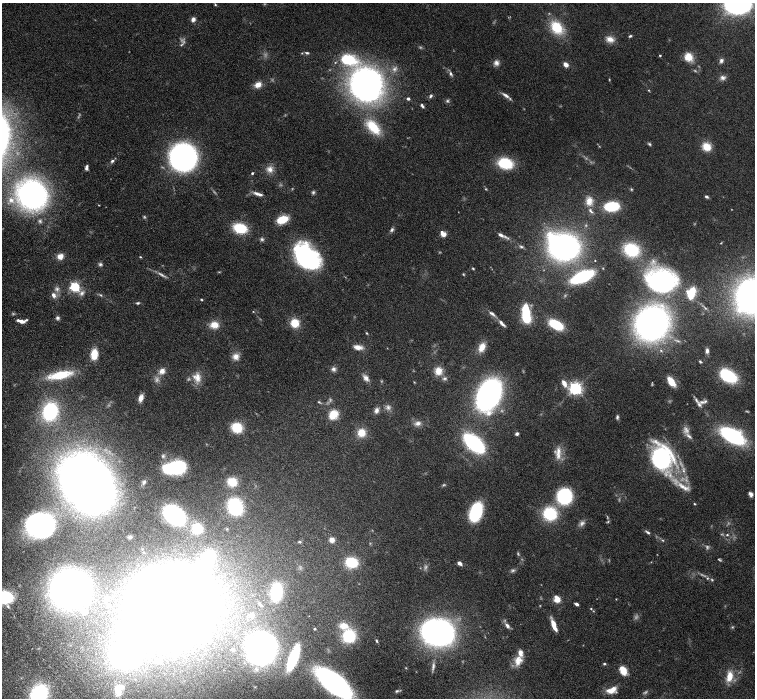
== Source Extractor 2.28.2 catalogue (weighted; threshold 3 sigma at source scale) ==
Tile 7 of 4 x 4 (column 3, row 2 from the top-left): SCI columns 3059-4564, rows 2987-4378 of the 6116 x 6111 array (HDU 1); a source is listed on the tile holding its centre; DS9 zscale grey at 2 x 2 block average (1 PNG px = mean of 2 x 2 image px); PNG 757 x 700 px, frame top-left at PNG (2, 3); no overlay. Nothing masked; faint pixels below the display range render black.
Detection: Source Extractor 2.28.2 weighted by HDU 2 'WHT'; one run over the whole footprint, this tile lists its part. Background 0.0536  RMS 0.0042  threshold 0.0173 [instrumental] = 3 sigma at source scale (4.09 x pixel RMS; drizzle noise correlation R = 1.36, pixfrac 0.8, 0.05/0.05 arcsec/px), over >= 5 px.
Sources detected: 232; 32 too faint to see at this stretch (2 x 2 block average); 8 inside a brighter object's white glare — not listed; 11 inside a brighter listed object's ellipse — not listed separately; the other 181 listed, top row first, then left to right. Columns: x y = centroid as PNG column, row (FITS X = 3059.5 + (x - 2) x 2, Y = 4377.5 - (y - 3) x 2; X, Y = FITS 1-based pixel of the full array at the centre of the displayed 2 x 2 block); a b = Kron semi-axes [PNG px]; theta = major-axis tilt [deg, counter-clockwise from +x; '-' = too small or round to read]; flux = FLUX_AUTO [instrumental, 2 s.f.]
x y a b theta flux
215 4 4 3 - 0.9
738 4 12 9 4 370
193 19 5 4 - 3.7
557 27 12 9 -52 32
630 36 5 3 - 1.2
610 39 11 7 -17 6.9
181 44 8 3 37 1.5
307 53 6 4 -14 1.7
660 55 2 2 - 1
688 57 10 9 - 11
348 59 11 7 -13 63
721 61 6 5 - 2.5
496 63 7 7 - 3.9
566 64 5 4 - 5.6
394 69 7 4 46 2.7
451 74 7 4 -61 2.3
723 78 7 6 - 3.3
366 84 26 24 -81 320
258 85 8 6 31 7.2
648 90 3 2 - 0.62
506 95 11 4 -33 4
430 96 6 4 49 1.7
408 99 4 3 - 1.8
447 101 5 4 - 1.6
422 106 6 3 -57 1.9
373 127 20 10 -48 28
649 144 5 3 - 1.2
707 147 10 8 -35 13
183 157 16 16 - 350
112 161 5 4 - 1.9
505 163 15 11 -13 32
86 168 6 3 82 2.5
270 169 9 9 - 6.1
252 173 2 2 - 1.4
631 189 4 3 - 0.99
313 192 5 4 - 1.6
257 193 9 4 -19 3.8
32 195 27 25 -38 220
706 197 5 3 - 1.7
589 201 11 8 85 7.8
612 206 11 7 6 47
282 219 9 6 20 22
40 221 6 4 -56 1.8
240 228 11 7 -16 38
392 230 7 4 61 2.1
443 234 7 6 - 4.3
501 235 8 4 -31 3.8
262 239 5 4 - 1.6
521 247 5 3 - 1.5
564 247 19 14 -19 350
631 250 12 10 -22 51
60 256 7 6 - 6.3
306 256 26 18 -45 130
140 257 4 2 - 0.68
595 260 2 2 - 0.42
653 261 7 5 81 3.9
100 264 5 4 - 1.8
473 268 3 2 - 0.9
463 274 3 2 - 0.87
162 275 12 3 -32 3.1
582 277 15 6 24 110
661 281 26 20 -5 160
75 287 4 3 - 120
57 289 6 6 - 3
692 292 8 7 - 17
82 293 7 6 - 3.4
53 295 6 5 - 4.2
101 295 5 3 - 1.1
753 296 19 18 - 540
201 299 3 2 - 0.82
138 303 5 3 - 1.3
705 308 4 2 - 0.86
253 311 3 2 - 0.48
526 313 14 5 -85 64
492 314 10 4 -35 3
57 318 5 5 - 2
21 321 9 3 11 5.7
295 323 8 7 - 17
502 323 12 4 -46 3.6
556 324 11 6 -28 44
652 324 22 20 59 460
214 325 10 7 0 10
367 333 3 3 - 0.84
358 347 12 6 -10 6.1
482 347 12 7 65 9.4
707 351 7 4 89 2.7
94 354 10 6 85 15
236 357 9 8 - 6.1
700 362 4 3 - 1
333 369 6 6 - 2.8
162 371 8 7 - 5.5
438 371 10 9 - 9.8
60 375 24 7 11 34
728 376 14 8 -32 64
197 377 13 10 -55 9.8
366 378 9 6 -46 4.3
445 378 5 4 - 1.7
671 381 10 5 -54 16
414 382 3 2 - 0.49
564 383 10 5 -62 6.6
575 388 4 4 - 250
489 395 18 12 65 440
141 398 9 5 75 5.1
696 400 10 4 -54 2.6
319 402 5 3 - 0.99
702 402 7 4 -11 2.4
388 407 7 6 - 3.3
376 410 8 6 66 3.6
50 411 10 9 - 100
333 415 12 9 51 13
617 417 6 4 86 1.7
418 423 8 6 12 4.3
237 428 10 9 - 25
361 433 8 8 - 13
517 434 4 3 - 2
689 436 11 4 -38 3.2
732 436 15 7 -30 200
474 443 13 7 -41 200
558 452 19 6 83 8.3
163 456 5 4 - 1.8
661 458 13 11 -76 220
176 467 14 7 9 150
683 470 9 4 -87 3.3
144 482 7 4 63 2.2
232 482 10 9 - 15
87 483 34 25 -56 1200
444 485 5 3 - 1.1
682 486 17 7 -39 11
751 494 6 4 -56 3
564 496 10 9 - 97
694 504 3 3 - 0.76
235 506 9 7 -65 120
476 512 17 10 72 61
550 514 13 12 - 47
174 515 14 10 -38 130
40 525 19 15 -10 230
197 528 5 5 - 62
647 532 8 3 -37 1.9
727 535 3 3 - 0.92
130 537 4 4 - 1.1
332 540 5 4 - 6.4
300 542 5 3 - 1.1
351 562 6 5 - 72
459 563 5 3 - 3.8
513 570 6 4 16 1.9
707 578 4 3 - 0.91
712 580 4 3 - 0.92
70 588 20 18 15 720
276 592 12 8 83 60
4 597 15 9 0 91
107 599 5 4 - 1.7
557 599 8 7 - 7.3
616 599 3 2 - 0.47
167 603 26 21 -74 1100
259 603 5 3 - 1.1
577 604 4 3 - 2.5
591 609 3 2 - 0.63
593 611 3 2 - 0.51
251 615 4 4 - 3.7
554 625 11 4 -70 13
344 626 12 8 -8 10
507 626 7 4 -51 3.4
732 627 4 3 - 0.89
314 629 3 2 - 1.2
438 632 21 17 -11 360
349 636 9 9 - 52
377 641 5 3 - 1.1
233 649 5 4 - 2.2
261 649 18 16 88 380
293 658 17 5 69 91
157 661 5 4 - 1.7
518 662 12 9 65 8.5
604 664 4 3 - 1.1
433 666 10 4 83 2.8
623 670 9 6 -63 13
729 676 13 7 78 12
334 683 28 12 -38 300
118 690 12 7 -83 13
612 690 10 5 23 12
397 691 6 3 11 1.5
38 695 15 10 64 140
Isophote crosses this tile's border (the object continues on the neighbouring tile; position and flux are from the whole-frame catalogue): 5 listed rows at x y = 738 4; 753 296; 4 597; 334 683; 38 695